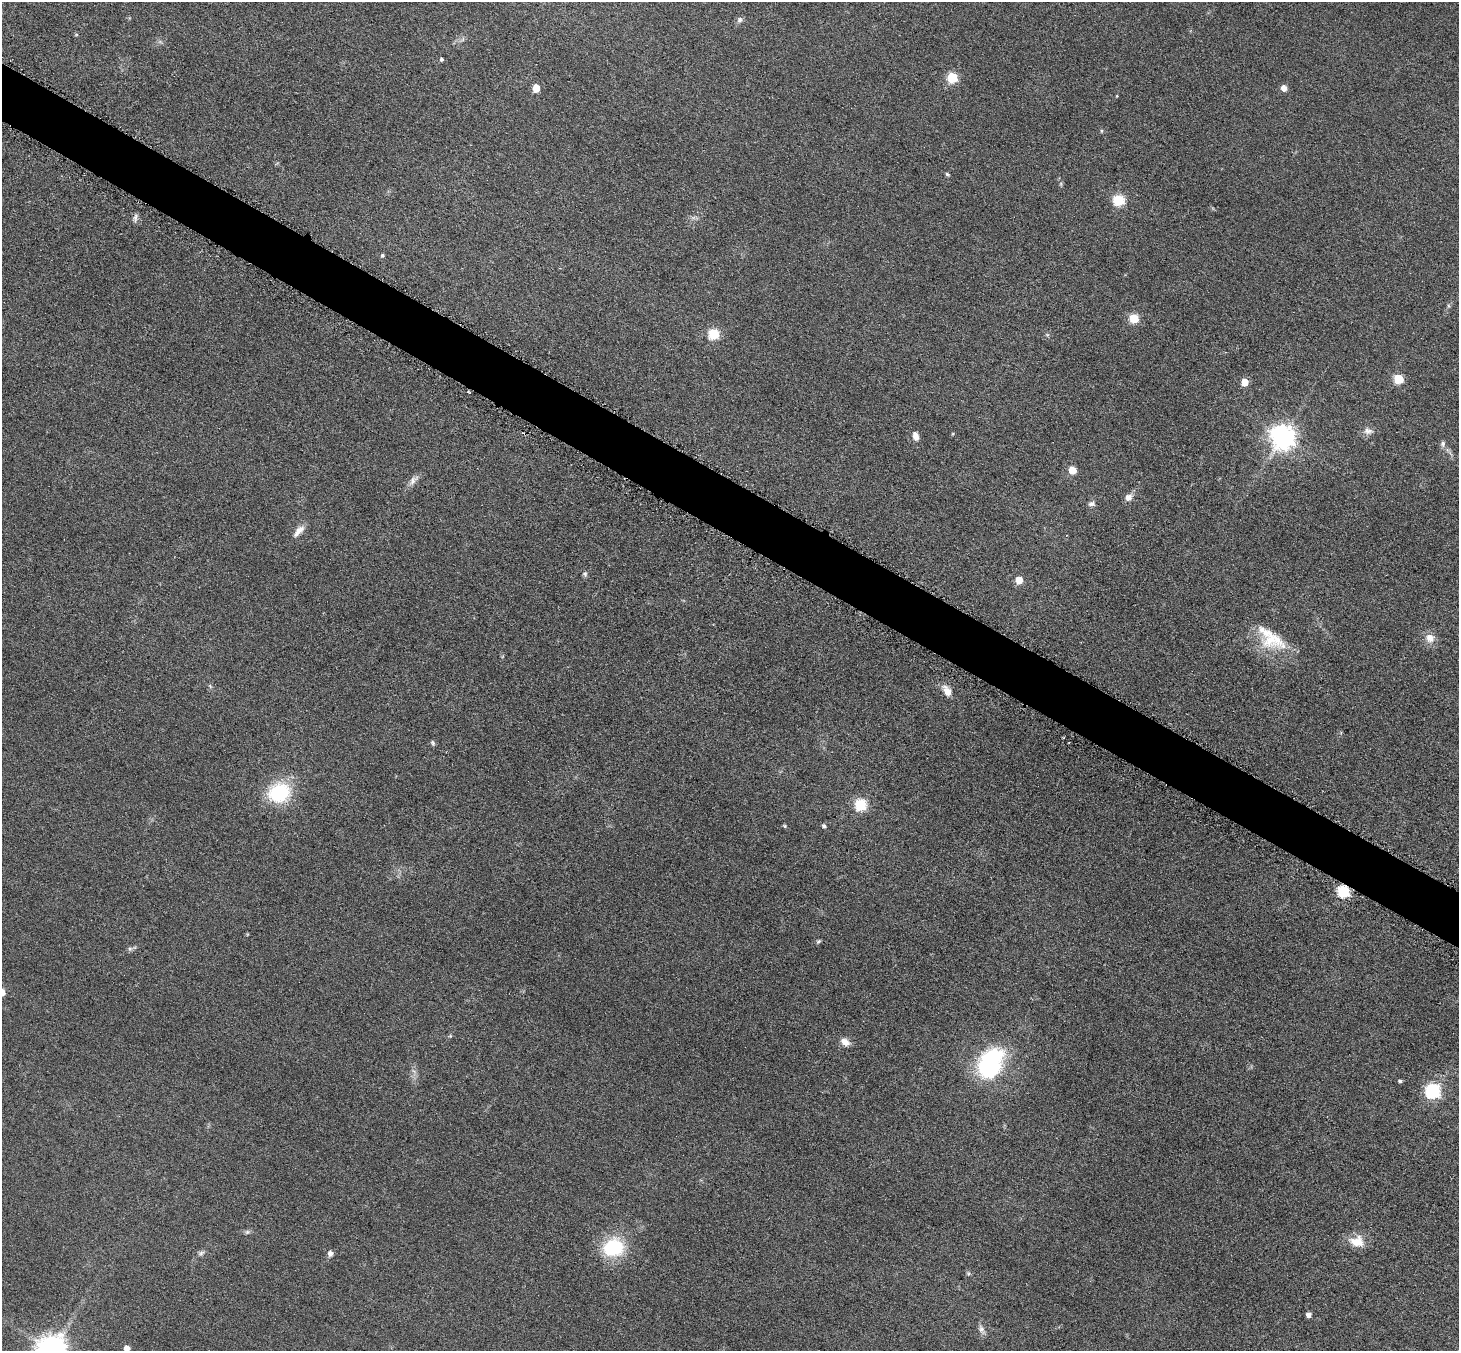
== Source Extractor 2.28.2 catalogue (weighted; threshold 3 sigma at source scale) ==
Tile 11 of 4 x 4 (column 3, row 3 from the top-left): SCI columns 2934-4390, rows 1660-3008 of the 5861 x 5868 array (HDU 1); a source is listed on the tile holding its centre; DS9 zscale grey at full resolution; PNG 1461 x 1353 px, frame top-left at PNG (2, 2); no overlay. Shown black and unused: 4% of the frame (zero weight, under 3 of 6 exposures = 2% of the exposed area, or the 3 px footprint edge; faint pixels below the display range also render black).
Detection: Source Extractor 2.28.2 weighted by HDU 2 'WHT'; one run over the whole footprint, this tile lists its part. Background 0.0929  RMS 0.01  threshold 0.0408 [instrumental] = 3 sigma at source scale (4.09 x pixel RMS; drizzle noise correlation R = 1.36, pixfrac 0.8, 0.05/0.05 arcsec/px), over >= 5 px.
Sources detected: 56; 2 inside a brighter listed object's ellipse — not listed separately; the other 54 listed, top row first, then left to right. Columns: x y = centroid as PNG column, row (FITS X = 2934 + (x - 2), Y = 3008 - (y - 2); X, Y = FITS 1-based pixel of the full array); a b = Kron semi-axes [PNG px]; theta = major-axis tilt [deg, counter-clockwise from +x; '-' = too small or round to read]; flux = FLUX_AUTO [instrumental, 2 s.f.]
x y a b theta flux
740 20 8 7 - 3
441 59 4 4 - 1.6
952 77 6 6 - 56
536 88 6 5 - 15
1284 88 5 5 - 8.6
1117 96 4 3 - 0.74
1101 131 6 4 -90 1.1
947 174 6 4 -28 1.4
1119 200 6 6 - 78
135 217 11 5 79 2.9
382 256 5 5 - 1.5
1134 318 6 5 - 38
714 334 6 6 - 65
1047 335 6 4 44 1.4
1399 379 6 5 - 39
1245 382 5 5 - 14
1368 431 14 9 -7 5.4
916 436 9 7 -75 6.4
1283 437 9 8 - 830
1443 444 8 7 - 2.9
1072 470 5 5 - 23
413 480 18 7 49 5.6
1128 497 9 8 - 6
1092 504 9 7 10 3.1
299 531 20 8 48 7.1
585 574 6 6 - 2
1019 580 5 5 - 15
1430 638 13 12 - 9
1270 640 29 21 40 30
210 686 6 4 -46 1.4
947 691 14 9 -52 8.3
433 743 7 5 -65 1.7
279 793 21 18 21 67
860 805 6 6 - 80
784 826 6 4 -22 1.2
824 826 5 4 - 2.5
1343 892 6 6 - 100
818 941 6 4 43 1.6
130 949 6 6 - 2
450 1036 6 3 17 1
845 1042 11 8 -34 7
990 1063 34 24 63 100
1400 1081 5 4 - 1.9
1432 1092 7 6 - 190
247 1232 6 6 - 2
1357 1242 16 12 -7 17
613 1248 21 17 15 60
201 1253 9 6 28 2.8
330 1253 6 6 - 3.8
968 1273 6 4 -18 1.3
1309 1315 5 4 - 4.6
981 1329 14 7 -61 4.3
127 1348 5 5 - 8.1
52 1350 9 9 - 1400
Overlapping masked pixels (flux is a lower limit): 1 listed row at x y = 1343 892
Isophote crosses this tile's border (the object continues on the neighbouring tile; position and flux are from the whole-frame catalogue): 2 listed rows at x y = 127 1348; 52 1350